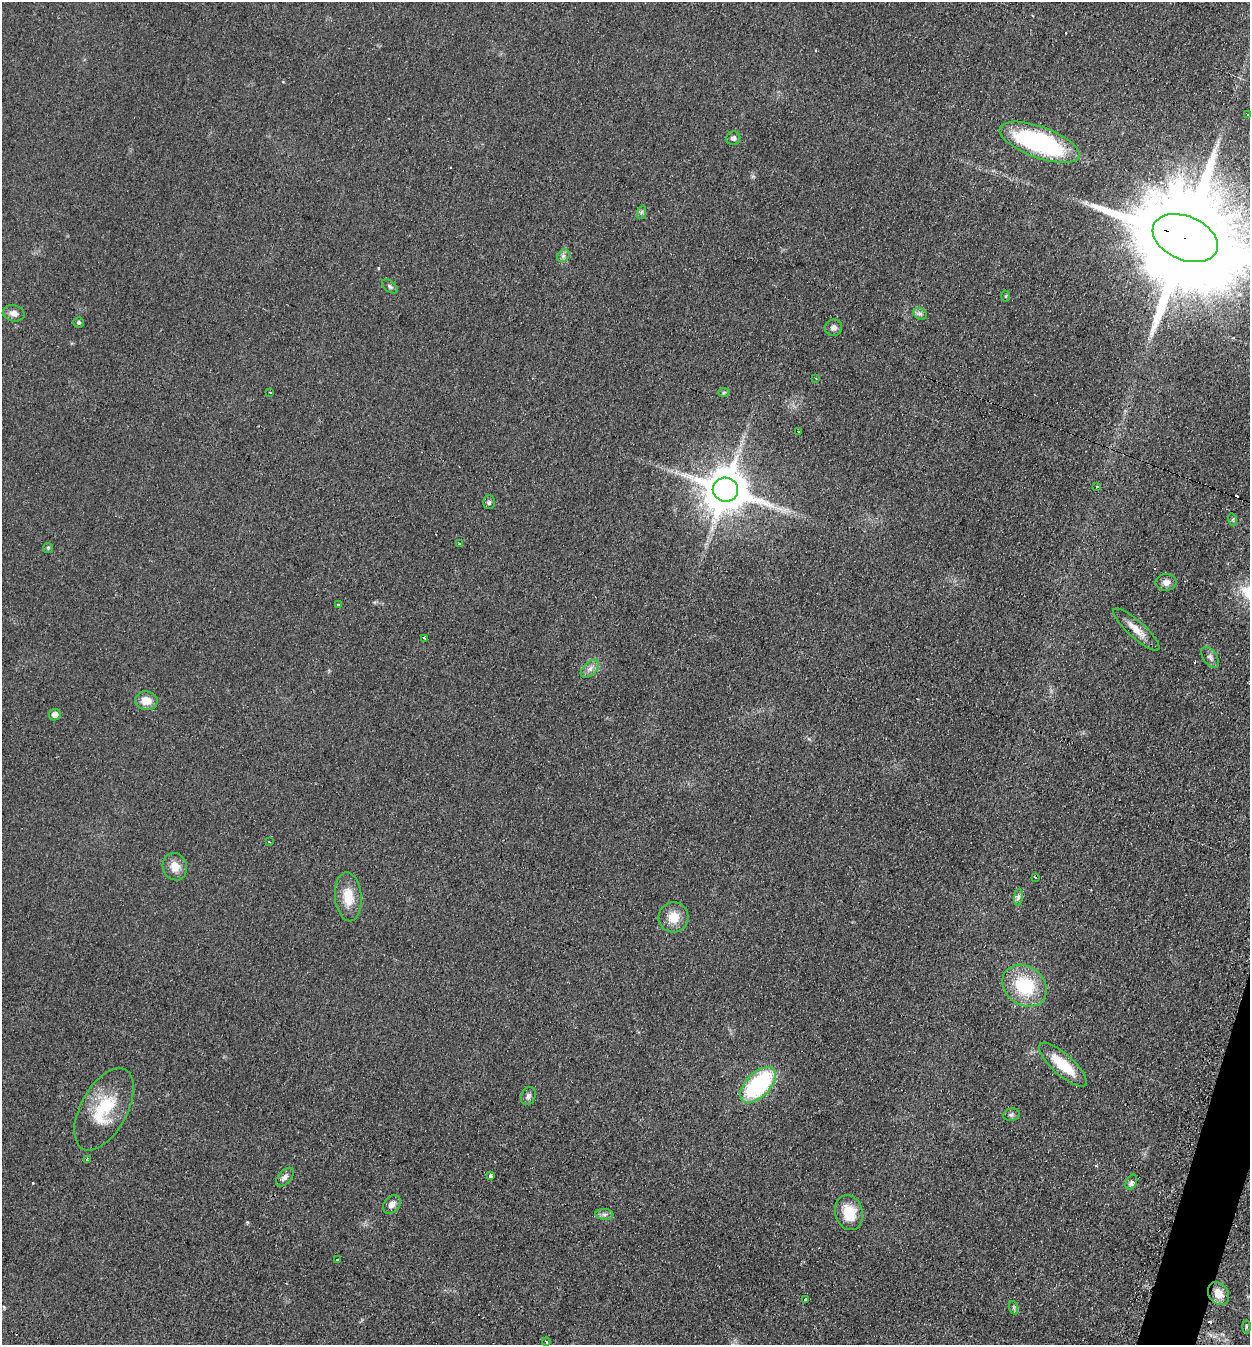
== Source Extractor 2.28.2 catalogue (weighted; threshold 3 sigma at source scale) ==
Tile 6 of 4 x 4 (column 2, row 2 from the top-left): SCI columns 1529-2776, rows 2686-4028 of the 5413 x 5374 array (HDU 1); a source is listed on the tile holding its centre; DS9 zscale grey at full resolution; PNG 1252 x 1347 px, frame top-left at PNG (2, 2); each listed source drawn as its Kron ellipse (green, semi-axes under 4 px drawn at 4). Shown black and unused: <1% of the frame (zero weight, under 2 of 3 exposures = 2% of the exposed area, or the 3 px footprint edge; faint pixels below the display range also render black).
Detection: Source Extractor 2.28.2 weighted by HDU 2 'WHT'; one run over the whole footprint, this tile lists its part. Background 0.0753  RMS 0.01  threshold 0.047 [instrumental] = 3 sigma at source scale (4.5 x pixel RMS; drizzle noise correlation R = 1.50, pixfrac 1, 0.05/0.05 arcsec/px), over >= 5 px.
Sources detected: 66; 10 cosmic-ray / hot-pixel residue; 1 long thin detection or spike segment (spike, bleed or trail) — neither listed nor drawn; the other 55 listed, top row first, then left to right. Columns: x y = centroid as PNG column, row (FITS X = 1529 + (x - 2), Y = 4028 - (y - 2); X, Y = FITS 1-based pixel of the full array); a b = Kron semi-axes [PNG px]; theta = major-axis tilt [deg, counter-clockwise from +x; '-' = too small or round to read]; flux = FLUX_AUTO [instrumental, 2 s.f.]
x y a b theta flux
1248 115 3 3 - 1.1
733 138 7 6 - 3.4
1040 142 42 15 -20 150
642 212 7 4 70 1.7
1185 238 34 21 -23 39000
563 256 7 5 46 2.9
390 286 9 5 -38 2.3
1005 296 5 3 - 1.1
14 313 11 8 -14 5.8
920 314 7 5 -27 2.8
79 322 5 5 - 2
833 328 8 8 - 4.2
816 378 3 2 - 1.3
270 392 3 2 - 0.85
724 392 6 4 2 1.5
799 432 3 3 - 2.9
1097 486 3 3 - 1.3
725 490 13 12 - 4500
489 502 7 5 89 2.1
1233 520 6 4 -73 1.4
460 543 3 3 - 4.6
48 548 5 5 - 1.4
1166 582 10 8 5 5.9
339 604 3 3 - 4.1
1136 630 30 8 -42 13
424 638 3 2 - 2.4
1210 657 12 7 -55 4.1
590 669 11 6 45 5.3
146 701 11 9 -8 11
55 715 6 5 - 7.2
269 842 3 2 - 0.83
175 867 14 12 -70 12
1035 877 3 2 - 2.4
348 897 24 13 -85 21
1018 897 8 4 82 2.8
673 917 15 15 - 16
1025 986 24 19 -38 57
1063 1065 31 10 -42 34
758 1085 22 12 45 110
528 1096 9 7 66 3.4
104 1109 45 23 62 53
1011 1115 8 6 12 2.6
87 1160 3 3 - 4.1
490 1176 3 3 - 10
285 1177 11 6 48 4.2
1131 1182 8 5 64 4.7
392 1204 10 7 48 6.1
849 1213 18 13 -75 26
604 1214 9 5 -5 3.1
337 1259 3 3 - 3.3
1218 1294 12 9 -55 13
806 1300 3 2 - 1.2
1014 1308 7 4 -72 1.8
1246 1327 7 3 90 1.3
546 1341 4 3 - 1.6
Overlapping masked pixels (flux is a lower limit): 1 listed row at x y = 1185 238
Isophote crosses this tile's border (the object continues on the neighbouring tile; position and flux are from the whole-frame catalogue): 1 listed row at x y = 1185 238